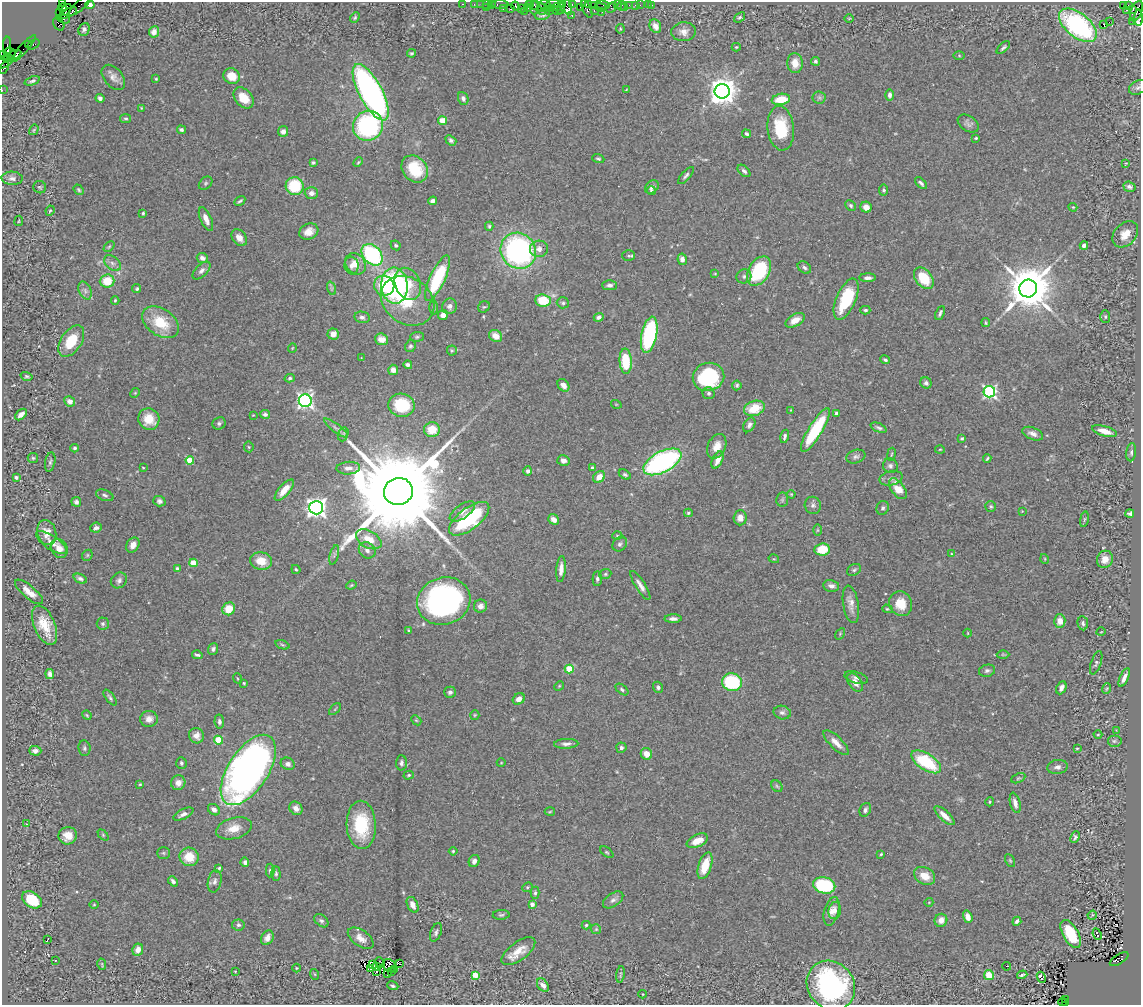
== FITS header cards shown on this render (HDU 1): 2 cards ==
NAXIS1  =                 1139
NAXIS2  =                 1003

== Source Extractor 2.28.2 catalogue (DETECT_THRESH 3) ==
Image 1139 x 1003 px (HDU 1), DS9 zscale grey, 1 PNG px = 1 image px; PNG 1143 x 1007 px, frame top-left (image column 1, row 1003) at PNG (2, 2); each listed source drawn as its Kron ellipse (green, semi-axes under 4 px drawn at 4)
Background 0.523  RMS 0.032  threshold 0.0968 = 3 sigma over >= 5 px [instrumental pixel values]
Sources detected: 468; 2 with non-positive FLUX_AUTO (blend fragments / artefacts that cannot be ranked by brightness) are neither listed nor drawn; the other 466 listed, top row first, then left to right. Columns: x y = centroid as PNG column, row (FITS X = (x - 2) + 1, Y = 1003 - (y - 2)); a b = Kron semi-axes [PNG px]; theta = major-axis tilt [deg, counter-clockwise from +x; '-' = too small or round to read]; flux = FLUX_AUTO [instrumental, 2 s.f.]
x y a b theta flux
63 3 3 2 - 60
462 4 3 2 - 27
474 4 2 2 - 20
481 4 2 2 - 18
487 4 3 2 - 24
491 4 3 2 - 38
544 4 6 3 10 67
553 4 7 2 3 130
563 4 4 2 - 42
589 4 4 3 - 61
80 5 14 4 41 100
90 5 4 4 - 22
500 5 8 3 -1 93
530 5 4 2 - 33
572 5 3 3 - 50
594 5 2 2 - 12
603 5 7 3 -9 70
618 5 3 2 - 26
629 5 3 2 - 45
635 5 2 2 - 8.6
640 5 2 2 - 16
648 5 2 2 - 3.3
652 5 3 2 - 3.2
1128 5 3 2 - 12
515 6 4 4 - 120
622 6 5 2 - 20
1124 6 3 3 - 85
486 7 2 2 - 32
534 7 7 4 85 140
538 7 12 4 -15 130
557 7 4 3 - 110
568 7 8 4 -77 170
580 7 2 2 - 36
600 7 5 3 - 56
612 7 6 4 43 300
625 7 2 2 - 9.1
63 8 4 3 - 260
527 8 3 2 - 28
551 8 2 2 - 30
561 8 6 2 -86 69
503 9 3 2 - 29
511 9 4 3 - 80
521 9 3 2 - 57
542 9 6 3 -67 82
587 9 9 3 -64 210
1133 9 3 3 - 190
66 10 7 3 45 340
557 10 5 3 - 150
1127 10 3 3 - 20
525 11 3 2 - 22
549 11 2 2 - 26
594 11 3 2 - 110
1136 11 10 5 68 490
602 12 2 2 - 7.5
60 13 3 2 - 23
68 13 10 3 26 570
542 15 8 5 12 5.9
572 15 2 2 - 19
739 17 6 4 39 3.6
355 18 6 4 51 3.4
849 18 5 3 - 1.8
1139 18 8 3 -89 98
63 19 7 4 -16 420
1132 21 2 2 - 12
1109 22 2 2 - 1000
59 24 7 5 -61 86
1104 24 3 3 - 60
1078 25 22 12 -39 380
655 26 7 5 -64 14
84 29 6 5 - 6
620 29 5 3 - 2.1
154 32 5 5 - 15
684 32 12 9 5 16
28 44 4 3 - 39
34 44 6 3 33 39
7 46 9 3 88 79
736 47 4 4 - 2.6
1003 47 8 4 41 4.5
24 48 17 4 49 210
10 53 6 5 - 810
411 53 4 4 - 3
959 55 5 4 - 2.4
5 56 5 3 - 18
12 56 10 4 26 900
815 61 4 4 - 4.1
4 62 10 5 28 200
795 63 10 7 -85 26
4 68 6 4 68 91
232 76 9 7 -27 31
113 77 14 9 -50 15
156 79 4 4 - 2.6
32 81 8 3 20 4.6
1138 87 9 6 31 6
2 90 2 2 - 14
626 90 4 2 - 1.7
722 91 7 7 - 2800
371 92 31 11 -62 770
890 95 6 4 90 6.7
819 97 6 6 - 5.5
100 98 4 4 - 7.2
244 98 12 8 -48 38
463 98 6 5 - 6.6
781 99 9 5 9 48
141 108 4 2 - 1.6
126 118 5 4 - 3.3
443 121 4 4 - 63
968 124 11 7 -33 8.7
368 126 15 14 - 300
781 128 22 13 -84 88
34 130 5 4 - 2.4
181 130 4 4 - 4.7
283 131 5 5 - 10
746 134 4 4 - 5.1
976 138 3 3 - 2.6
451 140 6 4 -40 6.1
598 159 6 4 -21 3.7
313 162 3 3 - 3.3
358 162 5 4 - 2.6
1126 163 4 3 - 1.8
415 169 15 12 -49 79
744 171 7 4 -43 6.9
686 176 11 4 48 5.3
12 178 10 6 -4 8.4
205 183 8 5 42 4.1
921 183 7 3 -45 5.2
295 186 9 9 - 91
40 187 6 6 - 3.5
652 187 7 5 44 7.4
1130 187 6 5 - 6.2
79 190 6 4 -53 3.3
884 190 5 4 - 4
651 191 4 4 - 3.9
311 193 6 6 - 8.7
240 201 6 2 32 3.7
432 201 4 4 - 7.2
851 206 6 4 -46 4.7
866 207 6 5 - 18
1073 207 4 3 - 1.8
50 211 5 4 - 2.4
143 213 4 3 - 3
206 219 13 5 -66 15
19 221 5 2 - 2.2
489 226 4 4 - 2.9
309 231 10 7 26 18
1125 234 15 10 47 27
239 238 9 6 -51 18
396 245 5 4 - 3.7
1084 245 4 4 - 15
109 247 6 4 44 2.7
539 249 9 8 - 14
518 251 19 17 -50 520
372 255 12 9 -46 250
629 255 6 5 - 4.8
202 258 6 5 - 9.5
682 259 6 4 -80 8.7
112 263 9 6 -40 8.4
355 264 11 9 -50 24
352 265 9 7 -85 13
804 267 7 5 -36 6.2
201 271 11 6 45 8.6
759 271 16 10 58 160
715 274 4 4 - 2.1
744 276 7 7 - 6.3
437 278 25 7 65 170
868 278 8 4 0 8.6
924 278 12 8 -51 71
107 281 7 6 - 46
408 284 17 12 -66 51
610 285 7 5 0 7.1
384 286 10 9 - 61
394 286 18 13 -86 370
331 288 7 4 -72 4.4
137 289 5 4 - 3.3
1028 289 9 9 - 11000
85 291 9 6 -64 8
846 299 22 9 67 110
115 300 4 3 - 2.8
543 300 7 6 - 67
408 301 28 23 -34 89
563 303 6 5 - 4
450 306 8 7 - 9.2
434 307 7 3 -88 2.7
484 307 6 5 - 3.1
865 310 5 3 - 3.8
940 313 7 3 67 5.6
443 315 5 5 - 12
362 317 8 5 -11 6.8
599 317 5 4 - 6.8
1105 317 6 5 - 3.3
795 320 10 6 30 23
161 322 20 13 -35 72
986 323 4 3 - 2.4
333 334 6 5 - 16
649 335 18 7 78 270
496 336 7 5 -34 21
417 337 7 5 4 3.8
382 339 7 5 -20 18
71 341 17 10 56 59
410 346 6 5 - 4.2
292 348 5 3 - 1.7
452 351 5 5 - 2.9
361 358 3 3 - 1.6
885 360 5 4 - 4.2
626 361 12 6 -86 88
408 365 4 3 - 5.3
393 370 5 5 - 12
27 376 6 4 -16 3.6
708 377 16 14 18 170
290 378 5 4 - 4.1
926 383 6 5 - 5.7
563 385 7 5 -53 14
737 385 5 4 - 3.8
989 392 6 5 - 420
135 393 5 4 - 2.4
709 393 6 6 - 4.9
70 401 5 5 - 12
305 401 6 6 - 690
616 404 5 3 - 1.8
401 405 13 11 -12 100
755 408 11 7 17 56
791 410 4 2 - 1.4
836 413 4 3 - 5.1
265 414 5 4 - 5.4
21 415 7 4 44 9.7
253 415 2 2 - 1.4
149 419 11 10 - 41
219 423 7 6 - 5.2
749 425 8 5 60 7.6
336 428 14 3 -37 6.8
879 428 8 4 -23 5
432 430 8 7 - 45
815 430 25 7 59 140
1105 431 13 5 -16 23
343 434 7 5 70 4.1
1033 434 11 6 -22 11
785 436 7 3 78 4.8
962 438 3 3 - 3.1
717 446 13 9 66 23
249 447 5 5 - 2.6
75 448 4 3 - 3.8
940 449 5 3 - 2.1
1131 452 9 5 83 5.2
891 454 6 3 80 2.3
856 457 10 6 17 6.8
33 458 5 5 - 3.2
987 458 4 2 - 2.6
190 460 4 4 - 78
718 460 9 5 65 20
563 461 6 5 - 9.6
50 462 10 5 79 4.9
662 462 21 10 28 520
890 466 7 7 - 6.5
592 467 3 2 - 2.5
143 468 4 2 - 1.4
348 468 12 6 3 12
528 471 4 4 - 6.6
625 474 6 4 -30 4.5
16 477 3 3 - 4.5
599 477 6 5 - 24
891 478 12 7 13 9.3
898 489 12 6 -54 39
284 490 13 5 49 29
398 491 14 13 - 73000
791 494 4 3 - 2
105 495 9 5 -20 5.3
782 500 7 6 - 4.4
159 501 6 5 - 6.5
76 502 5 4 - 5.8
813 505 8 8 - 7.8
991 506 5 5 - 3.5
316 508 7 6 - 1400
883 508 7 6 - 5.5
462 511 15 6 35 14
1022 511 2 2 - 1.2
688 513 4 3 - 3.3
1130 513 4 4 - 4.6
740 518 7 6 - 17
469 519 24 10 37 210
553 519 6 5 - 12
1084 519 8 4 81 3.8
96 528 6 5 - 6.8
817 530 5 3 - 2.2
47 533 13 9 -76 21
617 536 5 3 - 2.6
369 539 14 8 -30 40
51 543 18 7 -34 15
620 544 8 6 47 5.7
133 545 8 6 59 16
59 548 10 8 -63 17
822 549 7 6 - 52
367 550 9 7 -41 10
951 554 4 3 - 2
87 555 6 5 - 3.1
334 555 10 4 75 4.8
774 559 5 3 - 2.1
1045 559 5 3 - 1.8
1105 559 9 8 - 21
261 561 11 8 -11 41
193 563 4 4 - 53
177 569 4 4 - 9.6
296 569 5 3 - 3.3
561 569 13 4 85 16
854 570 7 5 30 5
605 574 6 4 22 3.2
80 579 7 4 -24 5.8
597 579 7 4 88 5
119 580 8 7 - 7.3
351 585 5 4 - 2.6
640 585 17 5 -58 13
831 586 8 6 -10 11
29 592 18 6 -40 22
444 601 27 23 19 630
851 604 19 8 -80 18
901 604 12 11 - 42
480 606 6 6 - 11
229 609 7 6 - 41
887 609 5 4 - 2.4
673 619 8 4 1 8.7
1060 621 6 5 - 20
1083 623 7 5 -82 5.2
103 624 6 6 - 4.7
45 625 21 10 -67 51
409 630 4 3 - 2.3
1101 632 4 3 - 1.4
968 633 4 3 - 1.6
840 634 6 4 58 2.6
282 645 7 4 -20 3.6
213 649 6 5 - 5.4
1003 654 6 4 -1 2.8
197 655 5 3 - 4.2
1096 663 12 5 71 5.1
569 669 4 4 - 85
987 671 8 6 13 5.6
50 674 5 4 - 7.9
237 678 5 3 - 2.1
856 678 12 5 -16 7.6
1124 678 10 3 65 11
732 682 10 8 -11 150
855 682 10 6 -55 15
244 683 4 3 - 2.4
559 686 5 4 - 2.3
658 687 5 5 - 5.2
1061 688 7 5 65 9.1
622 689 7 4 -39 4.2
1107 689 5 2 - 2
450 692 6 5 - 7.1
110 698 9 4 -53 4.8
519 699 6 5 - 15
335 709 7 3 45 2.8
782 712 8 6 -11 7.1
87 715 5 4 - 2.3
475 715 5 4 - 2.4
149 719 9 8 - 16
416 720 6 4 -43 2.9
219 722 7 4 -81 6.6
1116 730 3 2 - 3.8
1098 735 4 3 - 1.8
196 736 8 7 - 14
218 740 4 4 - 91
1114 741 7 6 - 4.5
836 743 16 6 -44 20
566 744 12 5 3 8.7
84 748 8 6 -83 4.6
621 748 5 5 - 5.7
1077 748 3 2 - 1.9
35 751 6 5 - 6.8
646 754 6 5 - 21
926 762 17 8 -33 130
181 763 6 5 - 4.6
401 763 7 5 88 6.2
501 763 4 3 - 1.5
288 764 7 6 - 7.1
1058 767 10 7 8 10
248 770 40 20 57 1500
409 775 5 4 - 3.2
1018 778 7 4 25 3.4
178 783 7 7 - 15
140 784 4 3 - 2.2
777 786 6 5 - 3.7
990 802 4 4 - 2.8
1015 803 10 5 -76 11
296 808 7 6 - 14
214 810 6 5 - 11
865 810 7 5 64 6
550 812 5 3 - 2.2
183 814 11 5 26 9.6
944 816 13 5 -43 18
26 824 3 3 - 1.8
361 825 24 14 -87 110
234 828 18 10 15 31
103 835 6 4 -46 2.8
68 836 9 8 - 22
1075 837 6 4 66 4.2
697 841 11 6 24 27
453 851 4 4 - 3
607 852 7 4 -37 3.4
163 853 6 5 - 3.9
881 854 3 3 - 2.6
189 857 9 9 - 44
1010 860 7 4 -63 3.1
474 861 6 5 - 9.6
245 862 5 3 - 5.8
705 866 14 6 72 53
219 868 4 3 - 2.9
270 870 7 4 88 4.6
276 873 7 4 -87 4.6
925 876 11 8 -28 31
173 881 6 4 -47 6.5
215 881 11 6 78 8.6
824 885 11 8 -13 150
527 887 5 4 - 3
535 893 6 4 90 4.2
32 900 11 7 -35 78
613 900 11 6 35 8.5
929 902 4 3 - 1.6
532 904 4 4 - 9.7
94 905 5 3 - 1.9
413 905 8 5 -64 14
835 910 9 6 79 9.7
832 911 14 7 75 17
501 915 8 5 2 4.2
1092 915 5 4 - 2.7
968 917 6 4 -73 15
941 920 6 6 - 17
321 921 8 5 -38 5.4
1017 921 4 3 - 5.7
238 925 6 5 - 5.1
586 925 4 4 - 2.9
596 929 5 5 - 2.5
436 932 10 5 69 5.9
1071 934 15 7 -60 89
1097 934 6 3 -68 75
267 938 8 6 60 13
361 938 15 8 -35 18
47 940 4 2 - 22
138 950 6 5 - 13
518 951 20 9 36 32
1119 959 10 5 33 200
55 960 2 2 - 1.5
380 962 5 2 - 1.8
399 963 3 2 - 1.1
102 964 6 2 -78 2
373 964 4 2 - 3.4
389 965 7 6 - 0.52
377 966 2 2 - 1.8
1006 966 4 3 - 8.5
296 968 4 3 - 1.5
371 968 3 2 - 2.3
395 969 3 2 - 2.1
235 971 3 3 - 1.7
376 971 3 2 - 3.6
392 971 2 2 - 2.9
388 973 3 2 - 3.7
314 974 5 3 - 1.9
620 974 8 2 82 3
475 975 4 4 - 54
989 975 5 5 - 36
1022 975 5 2 - 3.5
1041 977 6 3 -68 81
543 985 7 5 -52 11
831 985 26 23 -47 380
393 986 6 4 -20 4.6
643 994 4 4 - 2.1
1066 999 3 2 - 76
1062 1002 4 3 - 52
1065 1003 3 2 - 49
At the frame edge (FLAGS 8, measured only in part): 7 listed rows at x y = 63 3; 90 5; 1139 18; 4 62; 1138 87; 2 90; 1065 1003
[2 non-positive-flux detections neither listed nor drawn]